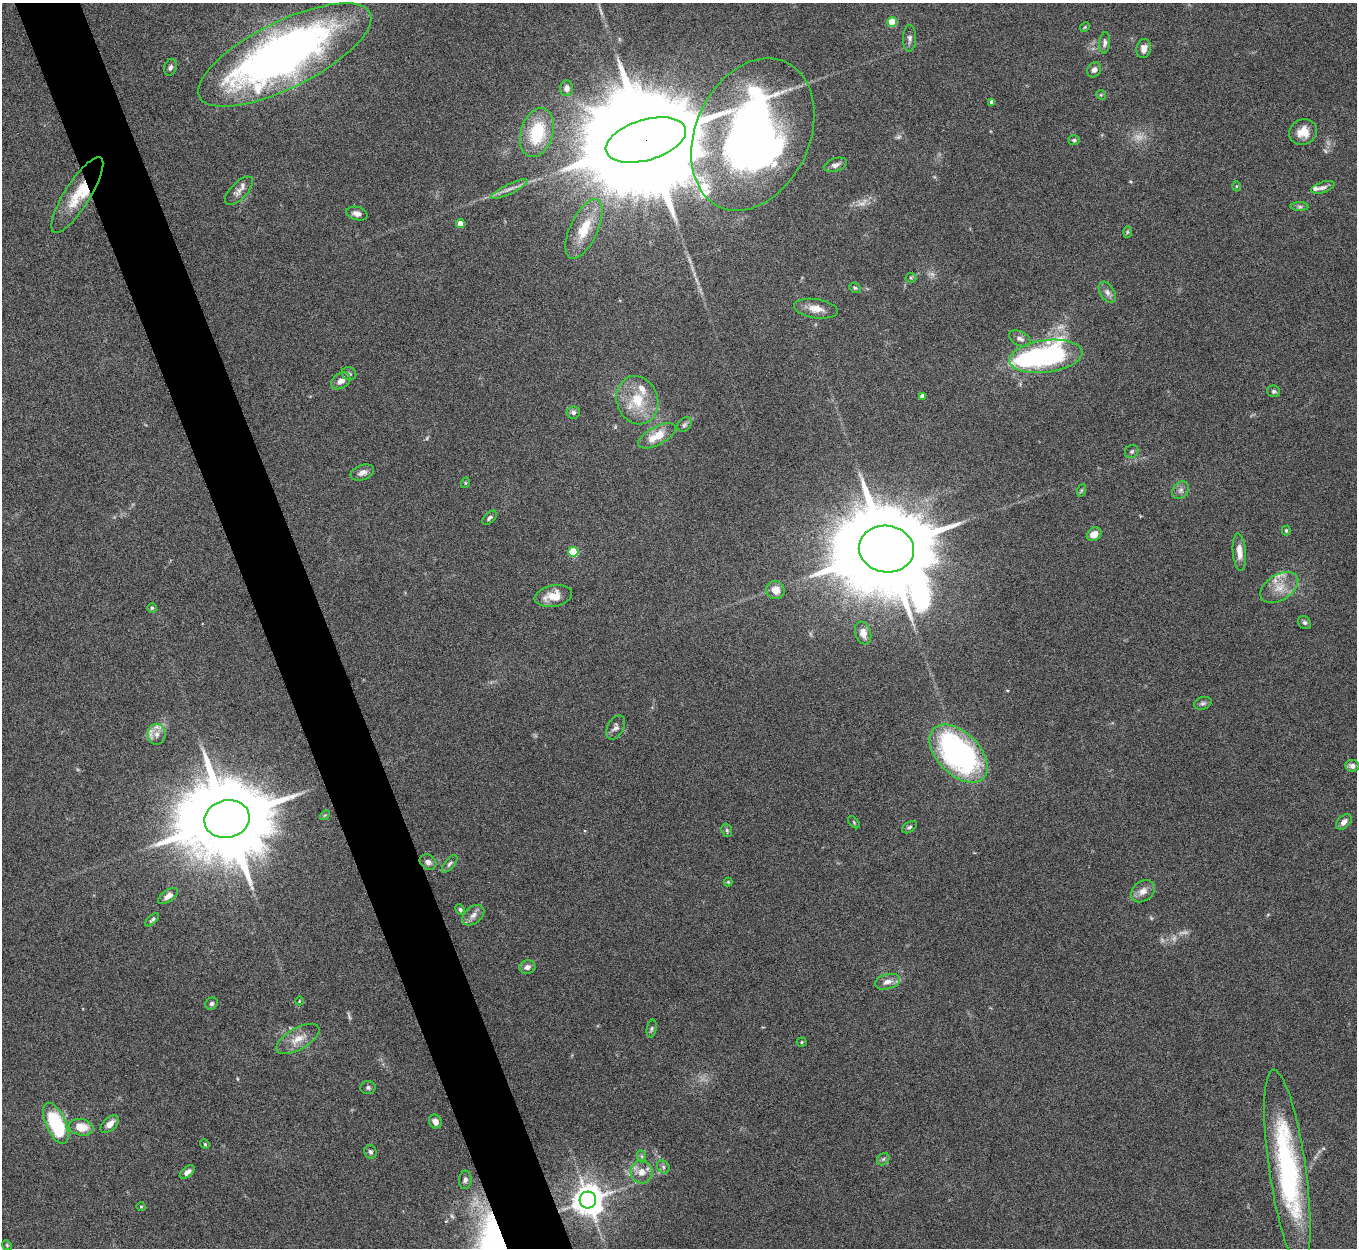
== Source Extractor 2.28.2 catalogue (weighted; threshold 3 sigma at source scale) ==
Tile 11 of 4 x 4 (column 3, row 3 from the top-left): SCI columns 2713-4067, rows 1397-2642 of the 5425 x 5409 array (HDU 1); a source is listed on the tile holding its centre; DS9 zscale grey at full resolution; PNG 1359 x 1250 px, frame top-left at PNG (2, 3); each listed source drawn as its Kron ellipse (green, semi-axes under 4 px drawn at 4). Shown black and unused: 5% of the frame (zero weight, under 5 of 10 exposures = <1% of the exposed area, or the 3 px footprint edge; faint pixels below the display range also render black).
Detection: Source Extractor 2.28.2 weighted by HDU 2 'WHT'; one run over the whole footprint, this tile lists its part. Background 0.161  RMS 0.0059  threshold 0.0242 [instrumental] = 3 sigma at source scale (4.09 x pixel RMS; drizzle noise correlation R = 1.36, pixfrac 0.8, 0.05/0.05 arcsec/px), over >= 5 px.
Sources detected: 123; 10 too faint to see at this stretch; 2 inside a brighter object's white glare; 1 long thin detection or spike segment (spike, bleed or trail) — neither listed nor drawn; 9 inside a brighter listed object's ellipse — not listed separately; the other 101 listed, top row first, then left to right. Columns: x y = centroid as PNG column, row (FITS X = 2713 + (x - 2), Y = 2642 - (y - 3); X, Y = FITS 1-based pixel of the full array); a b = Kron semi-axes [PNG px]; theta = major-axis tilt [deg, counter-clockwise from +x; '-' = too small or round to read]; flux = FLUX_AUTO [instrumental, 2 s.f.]
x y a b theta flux
892 22 5 5 - 20
1085 27 5 4 - 0.63
910 38 13 6 88 2.2
1105 43 11 5 85 1.7
1144 48 9 7 80 3.7
285 55 95 33 26 340
170 67 8 6 74 1.6
1094 70 8 6 55 2
567 88 8 6 86 2.6
1101 95 5 4 - 0.62
992 102 4 4 - 2.7
1303 132 14 12 27 7.1
537 133 25 16 73 26
753 134 80 57 65 360
646 140 41 20 17 32000
1074 140 6 5 - 1
835 165 12 6 18 2.4
1237 186 5 3 - 0.56
1323 187 12 5 19 1.9
509 189 20 5 26 3.5
239 191 18 8 45 3.5
77 195 44 13 58 17
1300 207 9 4 -1 1.1
357 214 11 6 -14 2.8
460 224 4 4 - 6.1
584 229 32 14 65 14
1127 232 6 3 88 0.61
911 278 5 5 - 0.78
855 288 6 5 - 0.83
1107 292 11 7 -58 2.5
816 309 22 9 -9 6.1
1020 338 11 7 -28 2.7
1046 356 37 16 7 87
349 374 7 6 - 1.5
341 381 10 7 34 3.7
1274 391 6 5 - 1.1
922 396 4 4 - 3.6
637 400 24 20 -72 19
573 412 7 6 - 1.6
684 425 8 6 45 1.3
657 436 21 9 28 11
1132 451 7 6 - 1.2
362 473 12 7 19 2.9
465 483 5 3 - 0.53
1082 490 6 4 70 0.78
1181 490 9 7 52 2.2
489 518 8 5 45 1.4
1286 530 5 4 - 0.85
1094 534 8 6 37 5.4
886 549 28 23 -7 14000
573 552 5 5 - 25
1239 552 19 6 -85 5.4
1279 588 21 12 32 8.9
775 590 9 9 - 5.5
553 596 19 10 10 8.8
152 608 5 4 - 0.83
1305 623 7 5 -43 1.2
863 633 11 7 -71 4.2
1203 703 9 6 19 1.4
616 727 13 8 61 2.4
157 734 10 9 - 4.1
959 754 35 21 -45 140
1352 766 7 6 - 2.7
325 815 5 4 - 0.71
227 819 23 18 10 10000
854 822 7 3 -45 0.6
1344 822 9 6 46 2.6
909 827 8 5 31 1.1
727 830 7 5 -70 0.93
428 862 9 7 -34 2.4
450 864 10 5 49 1.5
728 882 4 4 - 0.55
1143 891 13 9 36 4.2
168 896 11 5 36 3.5
460 909 5 4 - 0.93
473 915 12 8 41 3.3
152 920 8 4 42 1.1
527 967 8 6 14 2.2
887 982 13 7 15 4
299 1001 4 3 - 0.44
212 1004 6 5 - 1.3
652 1029 9 5 80 1.2
298 1039 24 10 29 7.7
801 1042 5 4 - 0.63
368 1087 7 6 - 1.2
435 1122 7 6 - 2.9
56 1123 22 10 -66 45
110 1124 11 6 43 4.5
81 1127 12 8 -9 10
205 1144 5 4 - 0.69
370 1152 7 6 - 1.3
641 1156 6 4 -70 0.77
883 1159 7 5 44 1.2
663 1167 7 5 -48 1.4
1287 1169 100 18 -82 100
187 1172 9 5 38 2.7
642 1172 11 11 - 5.8
465 1180 9 6 86 1.7
588 1200 8 8 - 990
141 1207 4 3 - 0.46
7 1245 5 4 - 0.67
Overlapping masked pixels (flux is a lower limit): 2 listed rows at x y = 753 134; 646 140